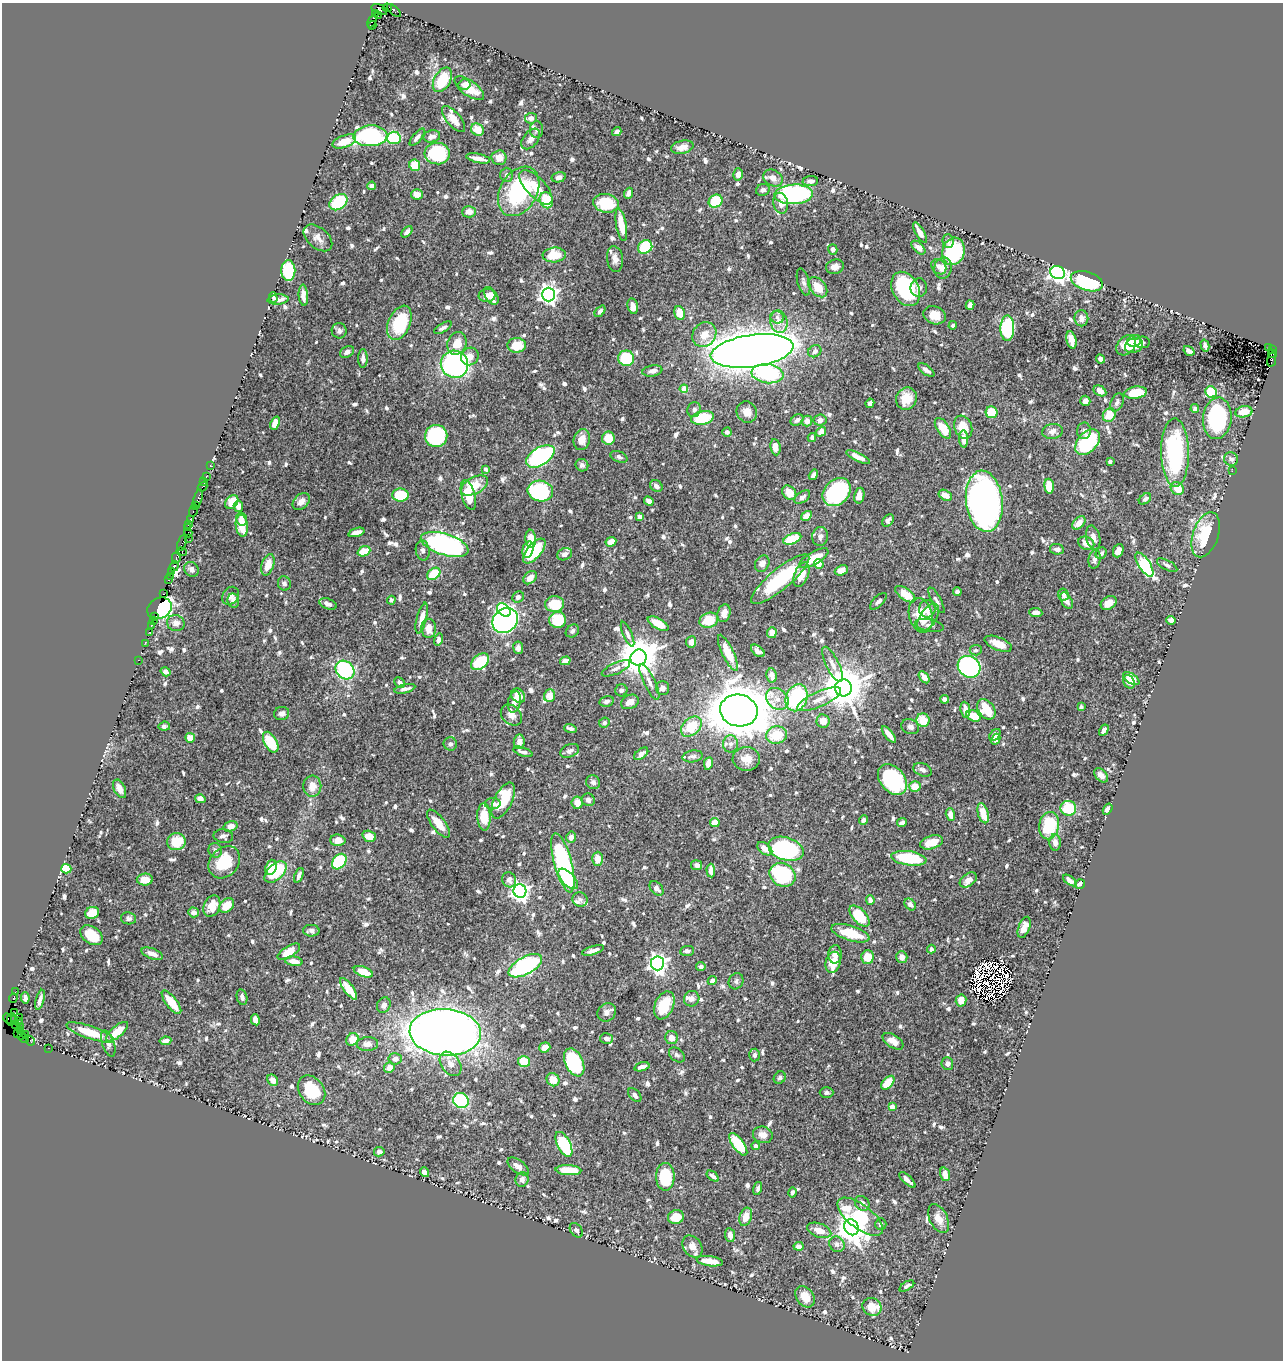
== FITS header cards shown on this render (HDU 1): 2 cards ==
NAXIS1  =                 1281
NAXIS2  =                 1358

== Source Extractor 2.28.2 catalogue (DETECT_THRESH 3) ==
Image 1281 x 1358 px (HDU 1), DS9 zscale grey, 1 PNG px = 1 image px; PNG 1285 x 1362 px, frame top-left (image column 1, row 1358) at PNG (2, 3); each listed source drawn as its Kron ellipse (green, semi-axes under 4 px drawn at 4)
Background 1.13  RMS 0.0091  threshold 0.0272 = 3 sigma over >= 5 px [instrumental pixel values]
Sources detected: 932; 11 with non-positive FLUX_AUTO (blend fragments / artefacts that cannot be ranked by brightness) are neither listed nor drawn; of the other 921, the 500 brightest by FLUX_AUTO listed and drawn (421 fainter detections omitted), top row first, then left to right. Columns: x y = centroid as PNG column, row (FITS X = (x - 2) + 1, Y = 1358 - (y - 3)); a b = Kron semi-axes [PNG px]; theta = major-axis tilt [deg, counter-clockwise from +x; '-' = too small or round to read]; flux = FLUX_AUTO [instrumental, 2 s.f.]
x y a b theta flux
387 8 5 3 - 140
379 10 8 5 -24 220
394 11 8 4 -43 110
375 13 3 2 - 16
378 15 2 2 - 36
372 21 7 3 62 180
372 25 4 2 - 11
442 80 13 8 60 27
464 84 6 5 - 3.2
469 88 17 7 -36 13
531 118 6 5 - 3.3
453 119 16 7 -50 6.9
477 130 7 5 -37 9.3
537 130 8 6 -90 1.9
617 132 5 4 - 2.8
370 136 17 10 3 81
432 136 8 6 12 2.8
417 137 11 4 51 2.5
394 138 7 6 - 37
531 139 12 7 51 4.1
344 142 12 6 20 9.5
682 147 11 6 12 4.7
437 154 12 11 - 59
478 158 12 4 -12 6.4
499 158 7 7 - 6.6
415 165 6 5 - 14
738 174 6 5 - 3.5
507 175 7 6 - 2.4
559 177 7 5 14 2.3
773 178 10 8 -29 5.3
810 181 8 5 5 3.1
372 186 4 4 - 4.6
536 187 22 9 -46 14
763 190 7 5 22 2.4
519 191 26 18 60 65
629 193 6 4 69 2.9
417 194 6 5 - 6.5
794 194 19 10 3 98
546 200 8 6 -69 21
716 201 7 6 - 24
338 202 10 7 36 34
606 203 13 9 -9 23
781 203 10 7 -79 4.1
469 212 7 5 2 4.6
621 225 16 5 -80 12
407 232 6 4 48 2.1
920 233 11 4 -61 4.4
318 238 17 10 -40 4.9
948 241 7 5 -88 2.2
645 247 7 6 - 26
918 248 8 5 -45 3.6
833 249 5 4 - 2.5
953 251 14 11 75 46
554 255 11 7 5 17
615 259 13 8 -82 4.3
835 267 9 7 18 3.8
939 267 8 6 -50 3.4
943 268 11 8 76 6
288 270 10 7 -89 30
1057 273 7 6 - 340
1087 281 16 9 -17 57
803 282 14 6 -75 2.5
818 287 12 7 -49 11
919 288 9 8 - 2.6
906 289 18 13 -61 58
303 295 10 4 -85 3.6
548 295 7 6 - 330
487 296 8 6 9 3.7
491 296 10 6 -55 4.5
273 297 5 3 - 1.9
278 299 10 5 4 3.1
970 305 5 4 - 3.6
633 306 8 5 -77 4.9
600 311 6 4 49 2.1
680 313 7 5 -72 13
935 315 11 9 -18 8.9
777 317 7 6 - 2.1
1081 318 8 7 - 3.5
779 322 11 8 -78 5.1
399 323 18 11 66 37
953 325 4 4 - 2.6
443 328 10 4 31 2.2
1007 328 12 7 88 79
339 331 8 7 - 2.2
704 335 13 11 48 8.7
1071 340 9 5 -77 5.9
1134 341 7 6 - 2.9
1142 342 7 6 - 1.9
457 343 11 9 68 9.4
517 345 9 7 3 14
1126 345 11 8 49 8.7
1134 345 9 7 23 5.6
1205 346 6 4 -76 2
1268 347 3 2 - 49
1273 350 4 3 - 320
752 351 42 16 8 1600
815 351 7 5 35 2.8
1189 351 6 4 -32 2.3
347 352 7 5 30 2.6
1272 354 4 3 - 330
470 356 9 8 - 4.9
626 358 8 7 - 37
363 359 9 5 89 2.8
1101 359 5 4 - 2.1
1272 359 8 3 78 540
454 364 14 13 - 130
926 370 9 4 -35 2.4
652 371 10 5 10 3.3
767 374 16 9 -7 50
684 389 4 4 - 14
1100 391 7 5 -30 4.9
1211 392 6 5 - 32
1136 393 11 6 9 16
906 399 11 10 - 10
1085 401 5 5 - 2.2
1117 402 10 6 66 2.1
870 403 5 4 - 2.9
1195 409 4 4 - 2.4
694 410 7 6 - 2.5
747 412 11 10 - 5.4
992 412 6 6 - 15
1244 412 8 5 10 10
1109 415 7 6 - 12
702 418 11 6 12 32
1217 418 21 14 84 89
797 420 7 5 32 2.2
820 420 6 5 - 3.6
807 421 5 5 - 4.4
275 423 7 4 66 6.5
963 427 12 8 -70 12
943 428 12 6 -57 13
1052 431 10 7 10 4.5
1084 431 8 7 - 2.5
727 432 4 4 - 1.8
821 432 5 4 - 5.1
436 436 11 11 - 74
812 437 4 3 - 1.9
608 438 6 6 - 16
963 439 8 4 -88 5.4
582 440 10 8 76 7.4
1088 442 15 9 47 50
775 447 8 5 -83 5.7
1175 453 34 14 -89 78
540 456 16 9 33 110
619 457 9 5 -22 1.9
858 457 13 4 -25 4.7
1231 459 7 6 - 2.2
1110 461 4 3 - 2.2
210 465 3 2 - 23
582 465 6 6 - 2
486 469 4 3 - 1.8
1232 471 2 2 - 2.1
813 475 5 4 - 3.3
206 476 3 2 - 67
204 482 3 2 - 29
474 486 14 8 28 16
656 486 7 5 -36 2.4
1049 486 7 5 -82 13
203 487 5 3 - 120
1177 488 7 6 - 12
540 491 13 10 -10 56
837 492 16 12 45 73
789 493 8 6 -47 8.4
401 495 8 6 -5 22
468 495 15 6 -74 12
945 495 7 5 -29 6.9
859 496 8 5 79 4.5
802 497 9 5 36 2.9
198 499 9 3 73 230
1145 499 7 5 38 1.9
649 501 5 4 - 3.4
984 501 31 18 -83 400
232 502 8 5 51 8.4
301 502 10 7 45 3.9
196 505 3 2 - 59
238 506 6 4 -82 3.7
193 510 6 3 74 220
806 516 6 4 33 5.9
640 517 4 4 - 7.6
242 519 6 5 - 4.1
190 520 3 3 - 100
888 520 7 5 56 2.1
1079 523 8 5 46 6.3
188 525 3 3 - 76
242 526 11 6 -84 14
188 528 4 3 - 94
356 532 8 4 17 4.7
188 533 4 2 - 120
1206 535 23 12 71 30
820 536 9 7 83 2.9
188 538 2 2 - 35
1093 538 12 7 -77 3.8
531 539 9 5 -85 7.5
792 539 9 5 21 21
611 542 5 4 - 7.7
182 543 9 3 70 140
1086 543 8 6 -23 4.8
445 544 25 10 -18 160
1057 549 7 5 -9 2.9
423 550 10 7 -81 2.4
528 550 8 5 76 14
364 551 6 5 - 12
534 551 15 7 49 27
1118 551 7 5 66 5.5
181 552 5 2 - 74
1101 553 6 5 - 2.3
565 554 8 6 23 2.4
176 557 6 3 76 210
814 558 16 6 30 15
1094 559 9 6 80 3
762 564 8 7 - 4
819 564 5 4 - 5
268 565 11 6 71 8.8
1144 565 14 5 -57 72
1167 565 11 5 -29 2
174 566 5 3 - 250
191 569 8 6 -50 2.8
841 570 7 5 24 5.2
171 571 3 3 - 40
434 574 7 5 40 22
801 575 13 7 68 9.3
170 576 4 2 - 100
530 578 8 5 42 5
780 579 37 10 39 46
168 580 3 3 - 68
284 583 7 6 - 1.9
957 592 4 4 - 1.9
164 594 3 2 - 60
905 594 11 5 -36 16
1063 595 6 5 - 2.1
230 596 9 7 53 2.7
518 597 6 5 - 2.9
391 600 4 4 - 1.9
936 600 14 5 -61 2
233 601 7 6 - 3
878 601 10 5 46 2.2
1067 601 9 5 -62 3.2
1109 603 8 6 32 8.4
328 604 9 5 -21 2.7
555 604 9 8 - 20
159 608 13 10 28 140
927 609 9 8 - 3.5
504 610 8 5 -43 76
1036 612 6 4 -6 2.9
724 613 9 6 74 4.4
921 615 17 11 -75 15
155 616 2 2 - 40
422 618 16 5 76 7.1
928 618 16 8 57 4.8
153 620 2 2 - 50
505 620 13 11 41 360
558 620 8 8 - 23
709 620 9 7 21 15
1171 620 5 4 - 3.6
176 623 9 8 - 4.4
658 624 11 5 -28 9.7
151 625 3 2 - 68
929 625 14 6 -11 2.4
429 628 9 7 -90 6.2
572 631 7 5 40 1.8
149 632 2 2 - 42
772 633 5 5 - 7
628 634 13 4 -66 2.1
439 640 6 4 75 2.7
691 642 5 5 - 4.3
145 643 2 2 - 24
998 644 14 6 -22 8.5
518 648 6 5 - 2.3
976 650 6 5 - 1.9
758 651 8 4 -40 2.8
728 653 20 5 -64 19
638 658 8 8 - 2100
138 660 2 2 - 27
565 661 5 4 - 4.2
480 662 10 7 39 34
832 664 19 6 -64 4.7
969 667 12 10 -36 160
616 668 15 5 24 2.7
345 670 10 8 -43 75
166 672 5 4 - 2.4
772 675 7 5 -80 5.3
924 677 7 4 -54 4.7
1131 678 9 5 -34 6.8
400 682 6 4 -46 2.3
649 682 19 5 -64 4.3
1129 682 7 5 -59 7.4
662 688 7 6 - 3.4
843 688 8 8 - 2500
405 689 11 4 14 2.4
621 690 6 6 - 2.1
518 696 8 6 -52 6.2
550 696 6 5 - 8
797 698 14 10 69 61
777 699 12 10 -42 6.3
819 699 24 7 24 7.4
945 699 5 4 - 2.3
606 701 7 5 13 2.2
514 702 11 6 77 6.2
630 702 9 7 25 5.5
1081 707 4 4 - 2
986 709 11 8 -54 18
739 710 19 16 -10 1700
965 710 8 5 -83 5.2
282 714 7 6 - 2.5
511 715 12 9 -45 4.9
973 716 7 5 -24 12
923 720 7 6 - 13
823 721 7 6 - 6
604 723 5 5 - 1.9
164 726 6 4 5 2.1
691 727 12 8 44 23
910 727 9 7 -20 2.5
570 728 6 4 -17 2.2
1104 730 6 4 60 3.3
889 734 10 4 -52 6.6
777 735 10 8 11 17
995 735 7 4 51 5.5
190 738 5 5 - 7.4
996 739 6 4 62 3.2
271 742 11 6 -61 23
519 742 7 5 82 3.6
450 744 7 6 - 2.5
731 744 8 7 - 3
570 751 10 6 24 2.5
523 752 10 4 -19 2.4
641 754 8 4 38 3.8
693 756 10 6 8 2.3
746 759 13 12 - 7.6
708 763 6 4 79 5.5
923 770 9 6 -22 2.6
1101 775 8 5 -46 3.7
892 779 17 12 -49 78
593 782 7 6 - 2.5
312 786 10 9 - 7.6
915 786 6 5 - 9.2
120 789 10 5 -64 4.6
200 799 5 4 - 3.5
588 800 6 6 - 2.7
503 801 19 9 64 31
577 803 6 5 - 7.1
493 804 8 6 1 3.3
1068 808 8 7 - 33
1108 809 6 4 57 4.1
983 813 10 5 -74 13
950 814 6 4 -72 6.5
484 817 14 6 -87 14
863 820 4 4 - 2.2
715 823 5 4 - 8.4
902 823 5 4 - 2.8
439 824 17 6 -53 9.6
231 826 7 5 17 4.4
1049 826 14 10 79 32
223 836 9 7 -7 2.2
369 836 7 5 -18 9.4
571 837 5 5 - 3.9
338 840 7 5 -3 5.3
176 842 9 8 - 18
932 842 12 6 16 11
1055 842 8 5 -86 4.7
765 849 8 5 -38 6.2
786 849 18 11 -17 100
215 850 7 6 - 2.6
909 858 17 7 -8 36
598 859 7 5 87 6.3
224 862 18 14 46 19
339 862 8 6 51 41
563 863 30 8 -75 120
697 865 5 5 - 2.5
271 867 8 5 70 10
66 869 5 5 - 25
711 870 7 4 -85 3.9
275 872 13 7 44 31
299 875 8 3 67 2
783 875 13 11 -32 73
568 879 12 6 -47 21
145 880 8 6 1 8.2
509 880 7 6 - 3.2
968 880 9 6 36 3.6
1070 881 8 4 -38 4.1
1080 884 5 4 - 2.1
657 888 8 5 -49 3.4
520 891 7 6 - 330
580 899 8 7 - 1.8
870 900 5 4 - 3.1
910 904 6 5 - 3.3
227 905 8 6 44 11
212 906 11 8 67 8.4
193 912 5 5 - 3
92 913 7 6 - 15
859 916 13 7 -47 26
129 918 7 6 - 2.1
1024 927 11 5 70 5.5
311 931 8 6 -2 2.3
850 933 20 7 -18 22
91 935 12 8 -36 15
931 949 4 4 - 2
593 950 11 4 18 3.6
687 951 7 5 7 2.1
289 952 13 5 31 12
152 954 11 5 -20 4.7
835 954 9 6 89 3.9
867 957 7 6 - 12
902 957 6 5 - 5.2
294 961 9 4 -9 6.2
833 962 11 7 74 9.8
657 963 7 6 - 320
525 966 18 8 28 84
701 967 5 4 - 1.8
363 972 10 5 -21 12
712 980 5 4 - 3.6
736 981 8 7 - 2.1
349 989 13 5 -54 12
15 992 2 2 - 20
242 997 8 5 -77 2.2
13 998 4 3 - 130
25 998 6 4 -82 2.1
692 999 8 7 - 3.1
40 1000 10 3 74 2.7
961 1000 6 5 - 8.3
171 1002 14 5 -52 13
384 1005 8 6 65 3.5
664 1005 14 9 66 19
607 1012 10 8 42 2.9
15 1013 4 2 - 59
19 1017 2 2 - 380
8 1018 5 3 - 130
15 1019 4 2 - 82
11 1020 6 3 81 45
255 1020 6 4 -79 4.6
19 1021 2 2 - 42
16 1024 3 2 - 59
20 1026 2 2 - 27
20 1031 3 2 - 17
90 1032 25 6 -19 19
117 1032 13 5 40 12
445 1032 36 23 -4 780
18 1033 3 3 - 25
25 1035 3 3 - 38
21 1036 4 2 - 44
671 1038 6 6 - 5.4
24 1039 5 3 - 57
352 1039 7 5 46 9.3
606 1039 6 5 - 2.4
30 1041 4 2 - 20
165 1041 6 4 7 3.7
893 1041 11 6 -33 6.6
108 1044 14 6 -71 3
367 1044 11 7 5 4.3
545 1047 6 5 - 6.8
48 1048 3 2 - 26
677 1055 9 6 -40 1.9
755 1055 6 5 - 2.1
395 1059 7 5 5 3.5
524 1061 6 5 - 15
574 1062 15 9 -64 73
451 1064 13 9 -53 5
947 1064 6 6 - 2.8
642 1067 8 4 15 2.6
389 1068 5 5 - 5.7
780 1078 6 5 - 2
273 1080 6 5 - 4.3
553 1080 7 6 - 9.1
888 1083 8 5 46 16
312 1090 16 12 -52 29
826 1092 7 5 0 1.9
635 1095 8 5 -48 2.4
461 1101 8 7 - 48
892 1106 4 4 - 4.7
763 1135 10 8 -16 4.7
564 1144 13 6 -63 39
738 1144 13 5 -54 31
755 1146 4 4 - 2.2
379 1152 5 4 - 2.1
518 1166 12 6 -36 4.7
568 1170 13 5 -3 17
424 1172 5 4 - 3.3
945 1174 7 5 -71 4.4
713 1176 7 4 -37 2.4
665 1177 13 9 90 34
522 1179 7 6 - 3.1
907 1180 10 3 -43 3.3
758 1188 6 4 75 1.8
792 1192 5 4 - 1.8
862 1203 8 6 -48 3.5
676 1217 8 7 - 13
746 1217 9 6 72 7.1
860 1217 27 12 -38 49
939 1219 15 9 -64 6
881 1224 6 5 - 1.9
851 1227 8 7 - 990
576 1230 8 5 -52 2.3
819 1230 13 7 -20 8.2
730 1235 7 5 -82 3.5
837 1244 8 7 - 2.6
799 1246 5 4 - 3.7
693 1247 12 9 -54 5.5
710 1261 13 5 -8 9.6
907 1286 8 4 31 2
805 1297 12 8 -53 7.9
872 1307 10 8 -30 13
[421 fainter detections neither listed nor drawn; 11 non-positive-flux detections neither listed nor drawn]